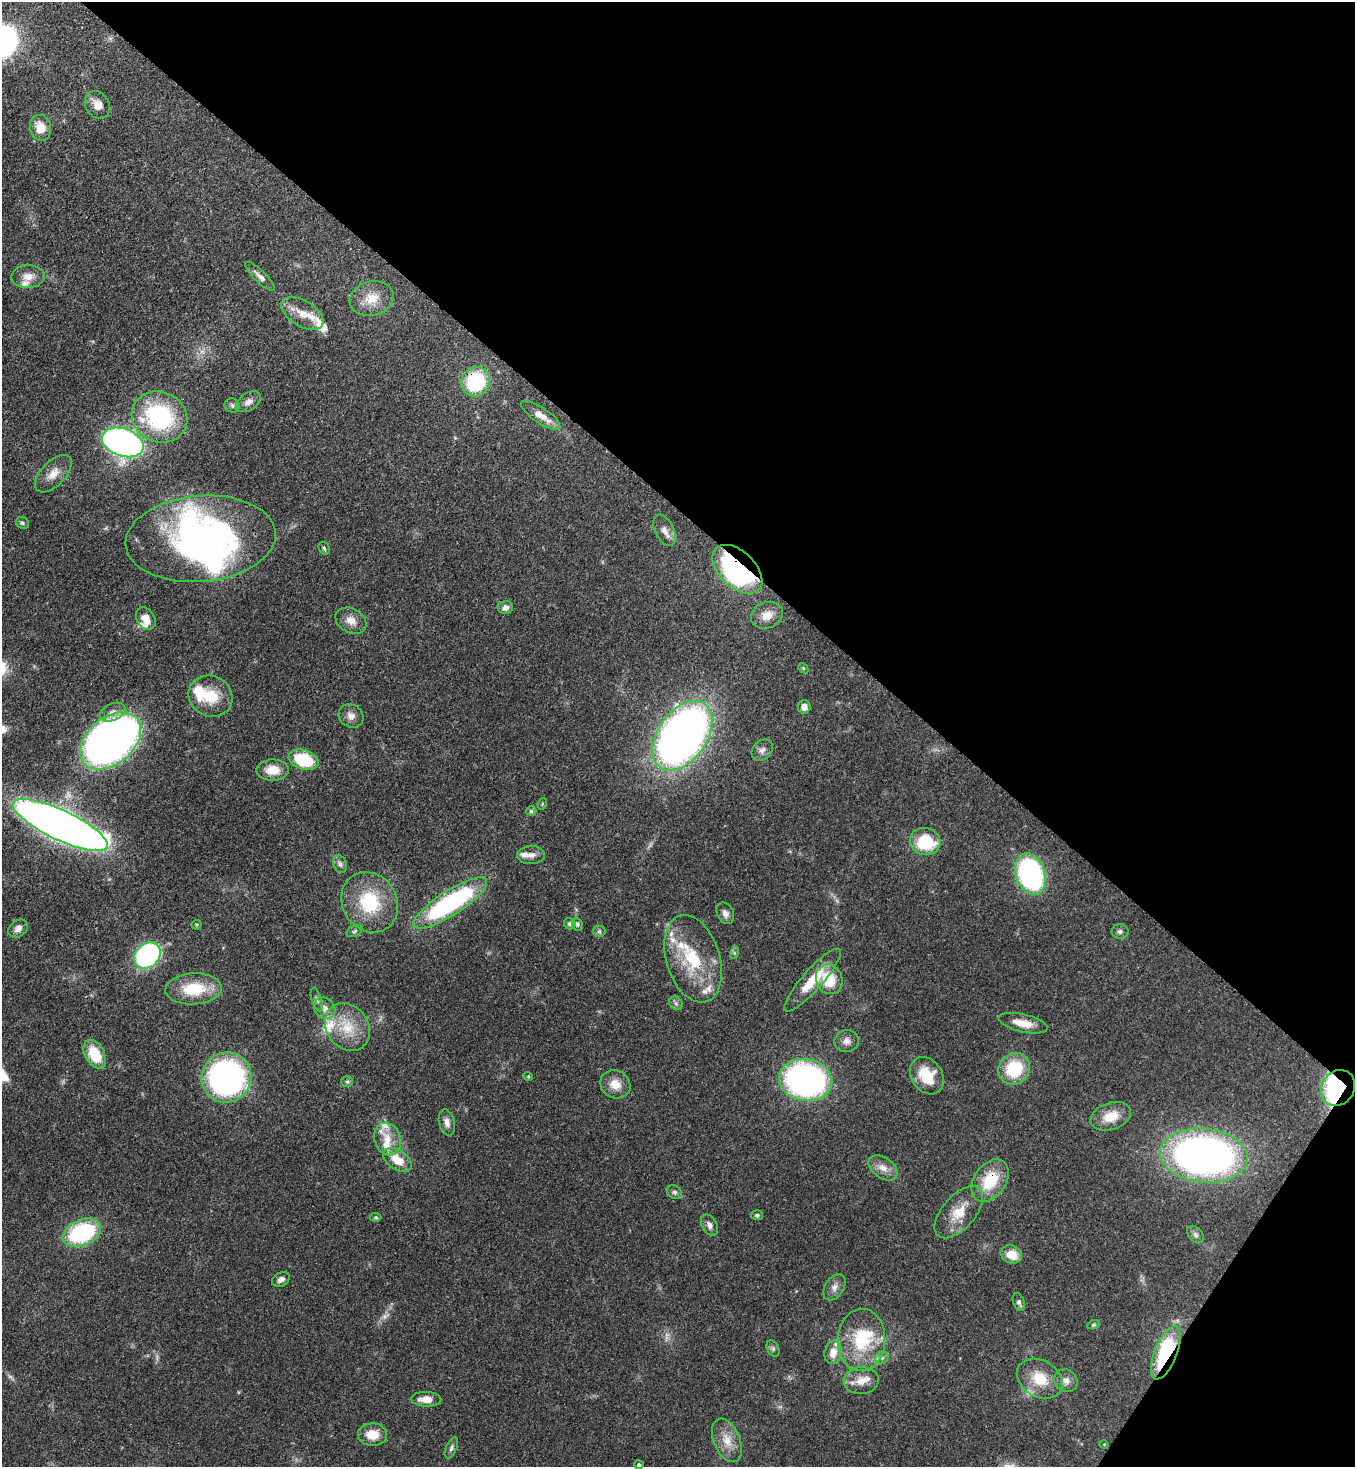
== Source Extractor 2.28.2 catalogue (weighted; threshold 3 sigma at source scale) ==
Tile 8 of 4 x 4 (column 4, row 2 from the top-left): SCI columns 4286-5638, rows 2990-4454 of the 6002 x 5979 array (HDU 1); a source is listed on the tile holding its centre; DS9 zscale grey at full resolution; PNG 1357 x 1469 px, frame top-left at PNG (2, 2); each listed source drawn as its Kron ellipse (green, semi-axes under 4 px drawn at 4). Shown black and unused: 37% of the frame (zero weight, under 3 of 4 exposures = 7% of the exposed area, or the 3 px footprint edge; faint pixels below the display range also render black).
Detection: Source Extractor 2.28.2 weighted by HDU 2 'WHT'; one run over the whole footprint, this tile lists its part. Background 0.0889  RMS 0.0039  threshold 0.0176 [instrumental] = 3 sigma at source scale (4.5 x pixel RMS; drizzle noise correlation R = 1.50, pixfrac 1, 0.05/0.05 arcsec/px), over >= 5 px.
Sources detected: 128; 6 too faint to see at this stretch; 2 inside a brighter object's white glare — neither listed nor drawn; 17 inside a brighter listed object's ellipse — not listed separately; the other 103 listed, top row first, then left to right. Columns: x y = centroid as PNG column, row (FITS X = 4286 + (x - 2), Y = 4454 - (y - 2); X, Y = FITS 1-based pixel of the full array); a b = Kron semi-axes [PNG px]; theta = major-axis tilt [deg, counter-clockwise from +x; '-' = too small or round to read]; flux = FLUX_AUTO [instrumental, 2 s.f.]
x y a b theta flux
97 105 15 11 -56 3.9
40 128 13 10 -73 6.1
28 276 17 11 2 4.1
260 276 20 6 -44 2.3
372 298 22 17 14 7.7
302 313 23 12 -31 6.8
476 382 15 14 - 28
249 402 14 8 34 2.2
232 405 7 7 - 0.99
541 415 23 8 -34 5.1
160 417 28 25 -24 44
123 442 21 14 -19 180
53 474 23 12 46 5
22 523 7 5 -35 0.73
664 530 17 9 -64 2.9
201 539 75 43 5 130
324 548 6 5 - 0.7
737 569 30 18 -44 82
505 608 8 6 11 1.9
767 615 16 13 21 4.9
146 619 12 9 -59 4.2
351 621 16 12 -30 4.2
803 668 6 4 -46 0.52
211 696 22 20 -28 12
804 707 6 6 - 2.5
113 712 13 8 24 2.7
351 716 13 11 -36 2.7
682 736 39 24 55 290
110 741 35 23 40 250
762 750 12 9 47 2.1
304 760 15 9 -18 20
272 770 16 10 0 6.3
542 804 6 3 72 0.35
531 811 5 4 - 0.66
60 825 52 15 -25 450
925 841 15 13 -17 19
531 855 14 9 4 2.5
340 864 9 6 -73 1.3
1030 874 21 14 -69 77
370 902 31 27 -59 23
450 903 43 12 33 65
725 913 11 8 -64 1.9
570 924 6 5 - 0.76
577 924 6 5 - 0.7
197 925 5 5 - 0.51
18 929 10 8 36 2.2
354 931 8 5 27 0.85
599 931 6 6 - 0.77
1120 931 8 7 - 1.2
734 953 6 4 72 0.58
147 955 14 11 44 72
693 959 45 26 -73 25
829 979 15 13 -69 12
812 980 41 10 49 12
194 989 28 15 3 15
317 1000 12 5 -71 1.1
676 1003 7 6 - 1
325 1008 12 9 -47 3.1
1023 1023 25 9 -13 5.7
347 1027 25 20 -54 13
847 1041 12 11 - 2.4
95 1054 15 9 -61 12
1014 1069 16 15 - 20
528 1076 4 4 - 0.41
927 1076 20 15 -56 12
227 1077 25 24 - 120
806 1080 27 21 -9 130
347 1081 6 5 - 0.69
615 1084 15 13 -30 5.4
1338 1088 19 16 55 84
1111 1116 21 13 20 8.1
447 1122 13 8 -76 2.3
387 1139 17 13 -73 6.8
1204 1155 44 27 -6 220
397 1160 16 9 -34 7.6
883 1168 16 10 -36 3.8
990 1181 23 16 55 15
674 1192 8 6 -31 1
959 1212 31 16 49 9.3
757 1215 6 5 - 0.67
376 1217 6 4 -4 0.56
709 1225 11 7 -61 2.1
82 1233 20 13 22 43
1195 1235 10 6 -51 1.3
1011 1254 11 9 -22 6.3
281 1279 9 6 31 1.8
834 1287 14 9 58 2.5
1019 1302 9 5 -70 1.2
1094 1325 7 4 20 0.52
861 1340 31 24 87 23
773 1349 9 5 -64 0.96
833 1352 12 8 80 4.4
1166 1353 28 11 68 38
882 1358 7 5 43 1
1040 1379 24 18 -31 11
861 1381 17 13 4 5.5
1066 1381 12 11 - 2.7
426 1399 15 7 -2 4.6
373 1435 14 11 -1 6.6
727 1440 23 13 -67 6.4
1104 1444 5 3 - 0.28
451 1448 11 5 66 1.2
639 1465 4 4 - 0.81
Overlapping masked pixels (flux is a lower limit): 6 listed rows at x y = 476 382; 737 569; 693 959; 1338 1088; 990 1181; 1166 1353